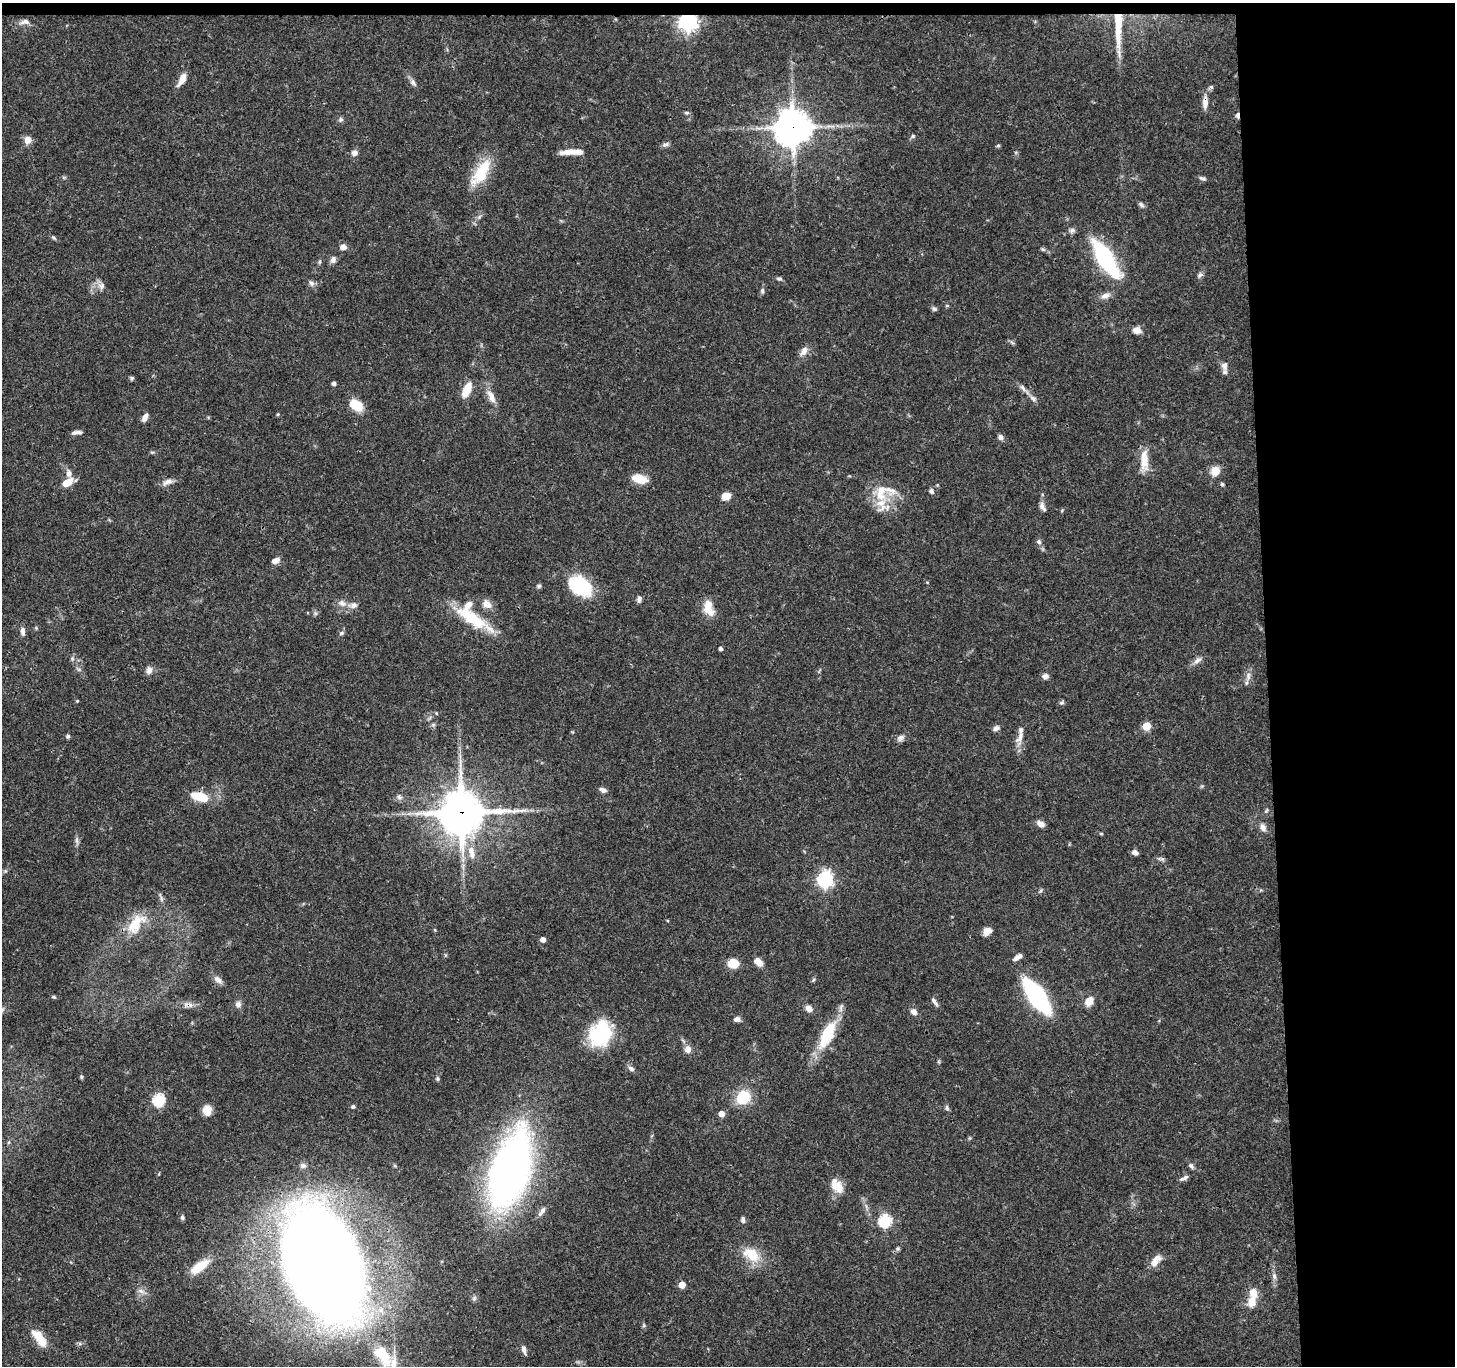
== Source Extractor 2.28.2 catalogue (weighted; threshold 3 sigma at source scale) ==
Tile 3 of 3 x 3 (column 3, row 1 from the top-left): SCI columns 2908-4360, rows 2850-4213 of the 4360 x 4336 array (HDU 1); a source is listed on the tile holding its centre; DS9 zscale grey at full resolution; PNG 1457 x 1368 px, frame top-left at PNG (2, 3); no overlay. Shown black and unused: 14% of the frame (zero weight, under 3 of 4 exposures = <1% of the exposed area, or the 3 px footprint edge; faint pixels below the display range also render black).
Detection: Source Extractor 2.28.2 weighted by HDU 2 'WHT'; one run over the whole footprint, this tile lists its part. Background 0.0438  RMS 0.0028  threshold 0.0126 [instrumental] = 3 sigma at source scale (4.5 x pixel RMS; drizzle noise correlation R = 1.50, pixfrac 1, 0.05/0.05 arcsec/px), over >= 5 px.
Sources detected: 163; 1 inside a brighter object's white glare — not listed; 9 inside a brighter listed object's ellipse — not listed separately; the other 153 listed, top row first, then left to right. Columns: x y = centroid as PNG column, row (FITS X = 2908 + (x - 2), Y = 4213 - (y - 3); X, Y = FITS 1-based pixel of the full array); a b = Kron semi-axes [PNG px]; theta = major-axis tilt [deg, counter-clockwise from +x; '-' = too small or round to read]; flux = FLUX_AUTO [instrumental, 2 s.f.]
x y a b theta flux
688 21 7 7 - 130
25 22 15 7 6 1.5
1118 27 46 7 -89 7.8
182 79 15 6 61 2.8
413 83 11 7 -54 1.1
1205 102 17 7 88 2.1
687 113 7 5 1 0.52
1237 115 6 4 87 1.3
341 120 7 6 - 0.62
793 127 12 12 - 510
913 136 6 5 - 0.51
28 140 7 6 - 3.1
665 144 10 6 20 0.81
998 145 5 4 - 0.37
570 152 21 6 4 3.3
354 153 8 7 - 1.3
481 172 37 15 57 10
1203 178 10 5 -16 0.7
1141 205 9 5 -38 0.68
1072 230 8 6 11 0.83
54 238 8 4 -44 0.48
343 247 8 7 - 1.4
1042 249 7 4 -32 0.48
1106 259 51 16 -57 26
333 260 8 6 65 1.2
320 262 6 4 89 0.4
1200 275 9 5 31 0.77
779 279 7 5 -11 0.59
311 283 9 6 -60 0.93
101 286 10 9 - 1.4
762 291 7 5 81 0.65
1105 296 14 7 17 1.6
947 305 6 4 1 0.28
934 309 7 5 -44 0.61
1137 330 10 8 -9 1.8
1012 342 9 3 -44 0.45
804 351 13 8 60 1.9
1224 366 13 8 89 1.6
132 378 6 5 - 0.51
334 384 4 4 - 0.9
1023 388 11 6 -52 1.1
467 389 18 8 66 4.5
491 397 18 8 -64 2.7
1033 398 10 6 -32 0.99
356 405 14 9 -30 6.2
278 414 5 3 - 0.28
145 417 10 5 62 1.5
77 432 11 4 4 1.1
1001 437 7 6 - 1.1
1144 460 29 9 -89 4.6
1215 471 10 9 - 3.6
69 473 10 7 -87 1.4
640 479 16 8 -12 5.2
67 482 13 7 34 3.8
168 482 16 7 22 1.6
1222 484 5 5 - 0.45
931 491 6 6 - 0.8
881 493 25 16 79 6.9
726 496 8 7 - 3.3
1042 507 12 6 -63 1.2
1039 542 7 6 - 0.74
275 561 9 6 21 1.6
927 582 5 3 - 0.23
539 586 6 5 - 0.53
580 586 18 12 -31 33
639 599 8 6 83 0.86
342 603 12 8 -18 1.8
487 604 14 10 -33 2.3
707 609 22 9 -38 3.8
315 613 7 4 -71 0.5
471 618 51 13 -33 13
23 631 11 6 -85 1.1
341 633 7 5 28 0.55
720 649 4 4 - 0.64
72 659 7 5 79 0.56
1197 661 13 6 36 1.4
149 670 9 7 79 1.4
1045 676 7 6 - 1.1
1248 676 12 6 -86 1.5
77 701 4 4 - 0.24
1061 703 7 5 30 0.59
436 713 5 3 - 0.24
433 725 6 5 - 0.54
1147 726 5 5 - 8.6
996 728 8 5 27 1.1
68 736 5 4 - 0.56
1020 737 18 7 58 2
901 738 11 7 42 1.2
603 790 10 5 -23 1.1
200 797 17 8 -17 8.4
399 797 8 7 - 0.88
1266 811 8 4 54 0.46
461 812 15 15 - 940
1041 824 8 6 -27 1.9
1263 827 11 8 -63 1.4
1101 834 5 3 - 0.3
77 840 9 4 -81 0.76
471 852 19 9 -79 3.1
1135 853 7 5 -26 1
5 871 5 5 - 0.38
825 879 7 6 - 77
161 899 8 4 -81 0.67
136 924 33 17 51 8
435 930 4 3 - 0.29
987 931 9 7 32 2.3
543 940 5 4 - 1.7
1017 957 11 5 32 1.5
758 962 11 7 -50 2.3
733 963 9 8 - 6.3
218 979 13 8 -38 1.5
813 980 6 4 70 0.38
1037 996 25 9 -54 69
53 997 6 4 -18 0.39
934 1001 13 5 -55 0.98
1089 1001 11 9 61 2.7
238 1004 9 8 - 1.1
188 1005 15 7 -4 1.7
809 1008 9 7 -37 1.6
914 1012 9 7 -45 1.3
737 1019 7 5 5 1.2
601 1034 27 23 40 18
827 1034 40 15 64 12
688 1049 8 8 - 1.8
631 1068 9 6 -33 0.92
81 1077 5 4 - 0.44
437 1078 6 5 - 0.5
743 1097 13 11 51 11
159 1100 6 6 - 28
353 1106 5 5 - 0.55
947 1108 9 5 -76 0.59
207 1110 9 8 - 4
721 1114 5 4 - 2.9
303 1166 8 7 - 1
1191 1166 8 5 -51 0.77
510 1171 46 22 73 220
1184 1178 13 4 30 0.87
837 1186 17 10 -54 4.8
542 1211 15 6 56 1.2
182 1217 6 5 - 0.57
743 1220 8 5 -84 0.76
885 1221 6 6 - 32
898 1249 7 5 46 0.55
751 1254 26 16 -32 7
1155 1261 16 8 50 3
324 1264 72 41 -70 870
200 1266 25 10 36 6
1274 1276 9 6 -80 0.96
682 1285 5 5 - 4.2
141 1291 11 5 -21 1.1
1252 1301 14 11 62 3.4
38 1335 15 11 -33 4
524 1350 11 5 -76 1.1
382 1355 29 15 -58 8.1
Overlapping masked pixels (flux is a lower limit): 8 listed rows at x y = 688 21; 1118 27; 1205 102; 1237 115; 793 127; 461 812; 188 1005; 324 1264